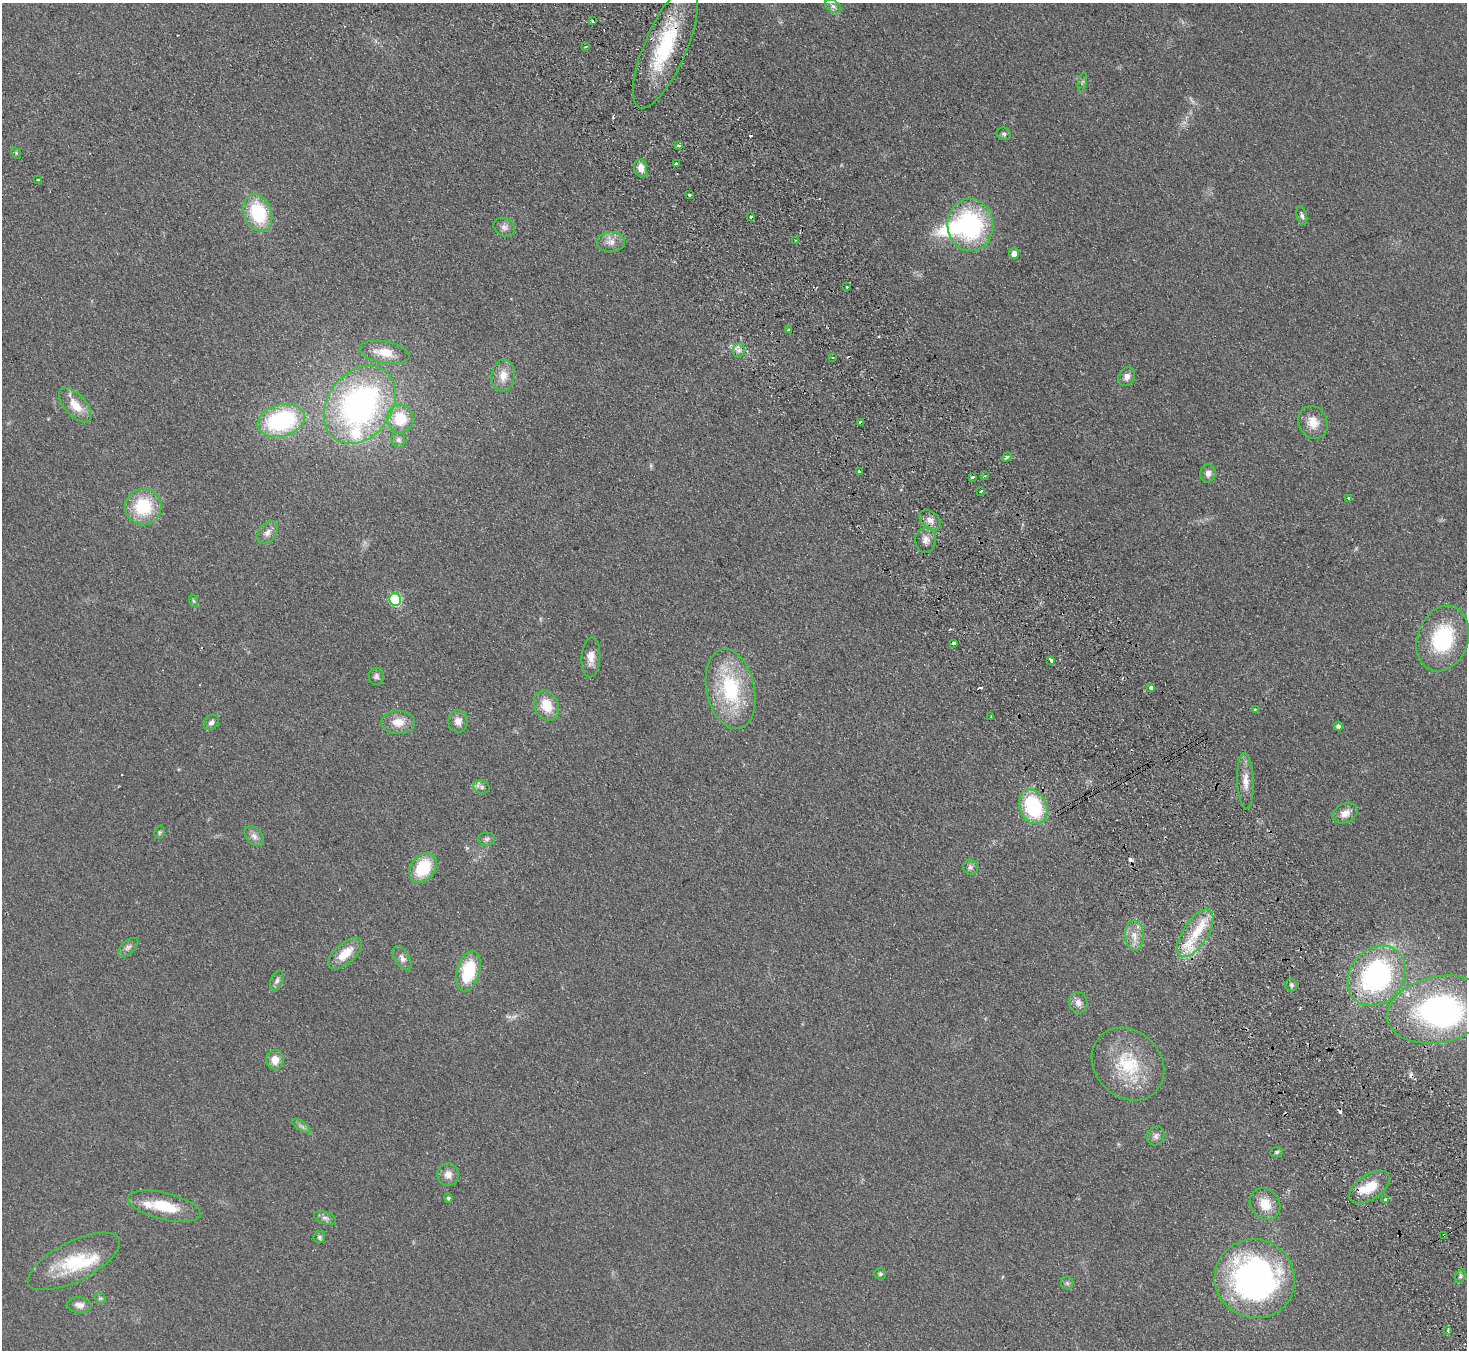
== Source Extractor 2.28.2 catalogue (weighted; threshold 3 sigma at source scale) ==
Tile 6 of 4 x 4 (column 2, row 2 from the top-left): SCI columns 1515-2979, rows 2892-4239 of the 5958 x 5920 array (HDU 1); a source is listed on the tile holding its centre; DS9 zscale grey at full resolution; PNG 1469 x 1352 px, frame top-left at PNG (2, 3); each listed source drawn as its Kron ellipse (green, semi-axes under 4 px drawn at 4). Shown black and unused: <1% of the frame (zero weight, under 2 of 3 exposures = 3% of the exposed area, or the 3 px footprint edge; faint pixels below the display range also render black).
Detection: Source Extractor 2.28.2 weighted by HDU 2 'WHT'; one run over the whole footprint, this tile lists its part. Background 0.113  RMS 0.012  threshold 0.0527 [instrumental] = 3 sigma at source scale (4.5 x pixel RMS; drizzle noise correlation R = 1.50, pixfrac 1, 0.05/0.05 arcsec/px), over >= 5 px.
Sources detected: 122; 2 too faint to see at this stretch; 2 inside a brighter object's white glare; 8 cosmic-ray / hot-pixel residue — neither listed nor drawn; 7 inside a brighter listed object's ellipse — not listed separately; the other 103 listed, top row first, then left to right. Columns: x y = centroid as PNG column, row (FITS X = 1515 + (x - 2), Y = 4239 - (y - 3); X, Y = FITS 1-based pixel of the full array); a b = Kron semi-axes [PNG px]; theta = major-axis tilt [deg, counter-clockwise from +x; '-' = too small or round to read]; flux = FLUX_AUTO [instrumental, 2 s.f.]
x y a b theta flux
833 6 9 5 -30 3.8
592 21 3 3 - 2.5
585 47 3 2 - 2
665 47 65 21 67 100
1082 82 9 4 77 2.1
1004 134 7 6 - 2.6
679 145 4 3 - 2.6
16 153 6 4 -58 1.3
676 164 3 3 - 4.8
641 168 9 6 -80 9.9
38 179 3 3 - 3
689 195 3 3 - 10
258 213 19 13 -69 67
1302 215 10 5 -76 3.2
751 217 3 3 - 1.8
970 225 26 23 -85 150
504 227 11 9 -28 5.5
795 240 3 2 - 1.5
611 242 14 10 2 9.2
1014 253 5 5 - 7.5
847 287 3 2 - 1.5
788 330 3 2 - 2
739 350 7 6 - 4.5
385 352 25 11 -10 20
832 358 3 2 - 1.2
503 376 16 11 83 14
1127 377 10 8 59 6.7
75 405 21 10 -48 20
360 405 42 32 54 330
400 419 14 13 - 34
281 421 24 16 16 140
860 422 4 3 - 6.8
1313 422 17 14 -66 16
398 440 8 7 - 3.8
1007 457 5 4 - 5.1
859 472 3 3 - 4.9
1208 473 9 7 86 5.8
985 476 3 2 - 1.2
973 477 3 3 - 3.2
981 491 3 3 - 1.7
1349 498 3 3 - 3
143 507 18 18 - 56
930 520 12 8 -44 7.2
267 533 13 8 53 6.8
926 540 13 10 84 7.6
395 600 6 6 - 97
194 601 6 4 -70 1.5
1443 638 34 25 70 89
953 643 4 3 - 4
591 657 20 9 87 12
1051 660 3 3 - 15
376 676 8 7 - 3.4
1151 688 3 3 - 23
730 689 40 24 -78 95
546 706 16 12 -66 23
1255 709 4 3 - 1.2
991 717 3 2 - 1.2
458 721 11 10 - 8.8
211 722 8 6 45 3.9
398 722 17 11 0 15
1338 726 4 4 - 3.4
1245 781 28 8 -88 13
482 787 8 6 -16 3.6
1033 807 18 13 -66 92
1345 813 13 9 24 10
160 832 7 5 73 1.8
254 836 12 7 -46 6
487 839 8 6 2 3
970 867 8 7 - 3.5
423 868 16 12 52 47
1195 933 27 12 57 32
1134 936 15 9 -88 12
128 947 12 6 41 4.7
345 953 21 10 42 23
402 958 13 7 -59 5.5
468 971 21 11 74 55
1376 976 32 26 51 210
277 980 10 6 71 4.1
1291 985 6 6 - 2.5
1078 1003 10 9 - 6.7
1439 1009 52 33 12 240
275 1060 9 8 - 13
1128 1064 40 33 -46 70
301 1126 11 4 -33 3.3
1156 1136 10 8 61 4.8
1277 1152 6 5 - 2.1
448 1174 11 11 - 8.6
1369 1187 23 12 34 26
448 1198 4 4 - 2.5
1386 1199 3 3 - 4.1
1265 1204 17 14 -50 20
164 1206 37 13 -13 38
325 1218 11 6 -18 4.2
1444 1235 3 3 - 1.6
319 1237 6 5 - 2.2
74 1261 51 20 27 61
880 1274 6 5 - 2
1460 1276 7 5 59 2.5
1255 1279 40 39 - 390
1067 1283 6 6 - 2.2
100 1298 6 4 -43 1.8
79 1305 12 7 -6 6.7
1447 1330 3 3 - 8.4
Overlapping masked pixels (flux is a lower limit): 2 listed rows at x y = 665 47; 1444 1235